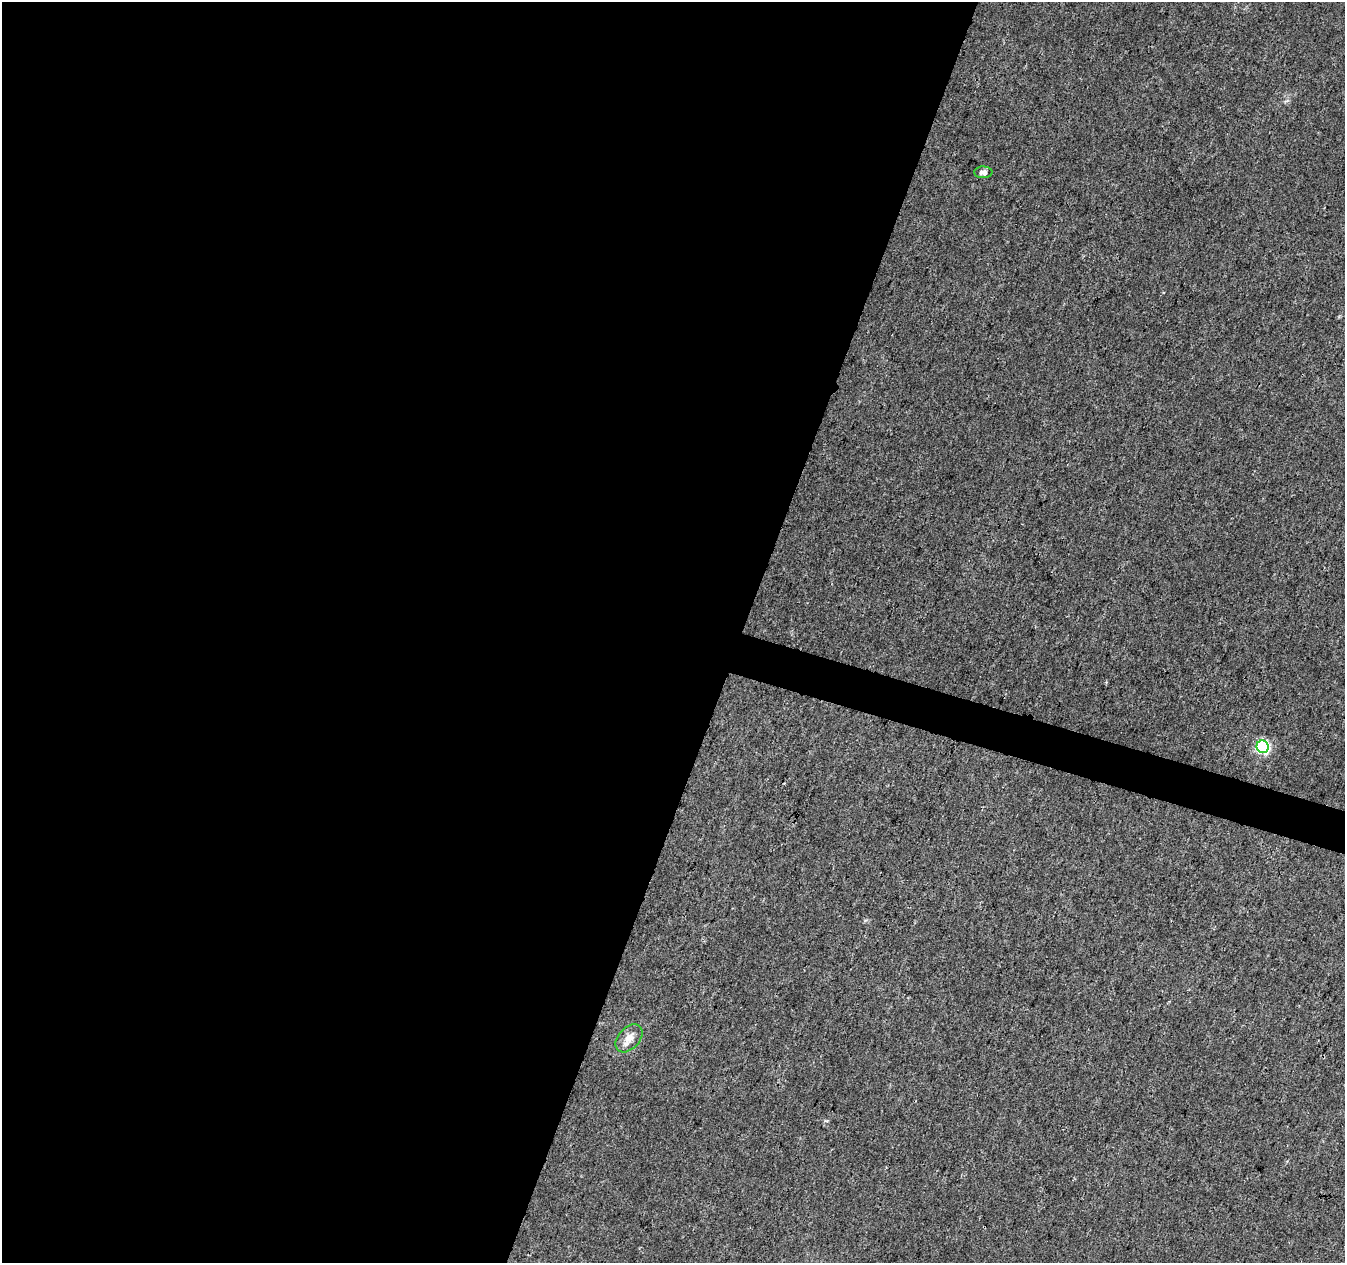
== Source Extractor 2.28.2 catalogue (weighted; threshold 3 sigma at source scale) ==
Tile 5 of 4 x 4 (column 1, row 2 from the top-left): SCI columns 3-1345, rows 2741-4001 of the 5385 x 5542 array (HDU 1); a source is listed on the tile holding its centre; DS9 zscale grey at full resolution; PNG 1347 x 1265 px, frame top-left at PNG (2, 2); each listed source drawn as its Kron ellipse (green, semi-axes under 4 px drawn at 4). Shown black and unused: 57% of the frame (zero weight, under 3 of 4 exposures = <1% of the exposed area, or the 3 px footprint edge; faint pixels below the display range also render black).
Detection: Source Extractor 2.28.2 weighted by HDU 2 'WHT'; one run over the whole footprint, this tile lists its part. Background 0.00635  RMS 0.0029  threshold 0.013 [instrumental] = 3 sigma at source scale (4.5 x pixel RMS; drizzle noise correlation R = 1.50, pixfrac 1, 0.0396/0.0396 arcsec/px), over >= 5 px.
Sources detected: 3; all 3 listed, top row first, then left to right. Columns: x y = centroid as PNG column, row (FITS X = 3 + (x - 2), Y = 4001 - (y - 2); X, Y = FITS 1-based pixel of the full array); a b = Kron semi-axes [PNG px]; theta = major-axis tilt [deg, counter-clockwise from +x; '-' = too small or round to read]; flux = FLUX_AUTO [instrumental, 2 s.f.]
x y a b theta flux
983 172 9 6 -1 1.5
1263 747 6 6 - 46
629 1038 16 10 48 3